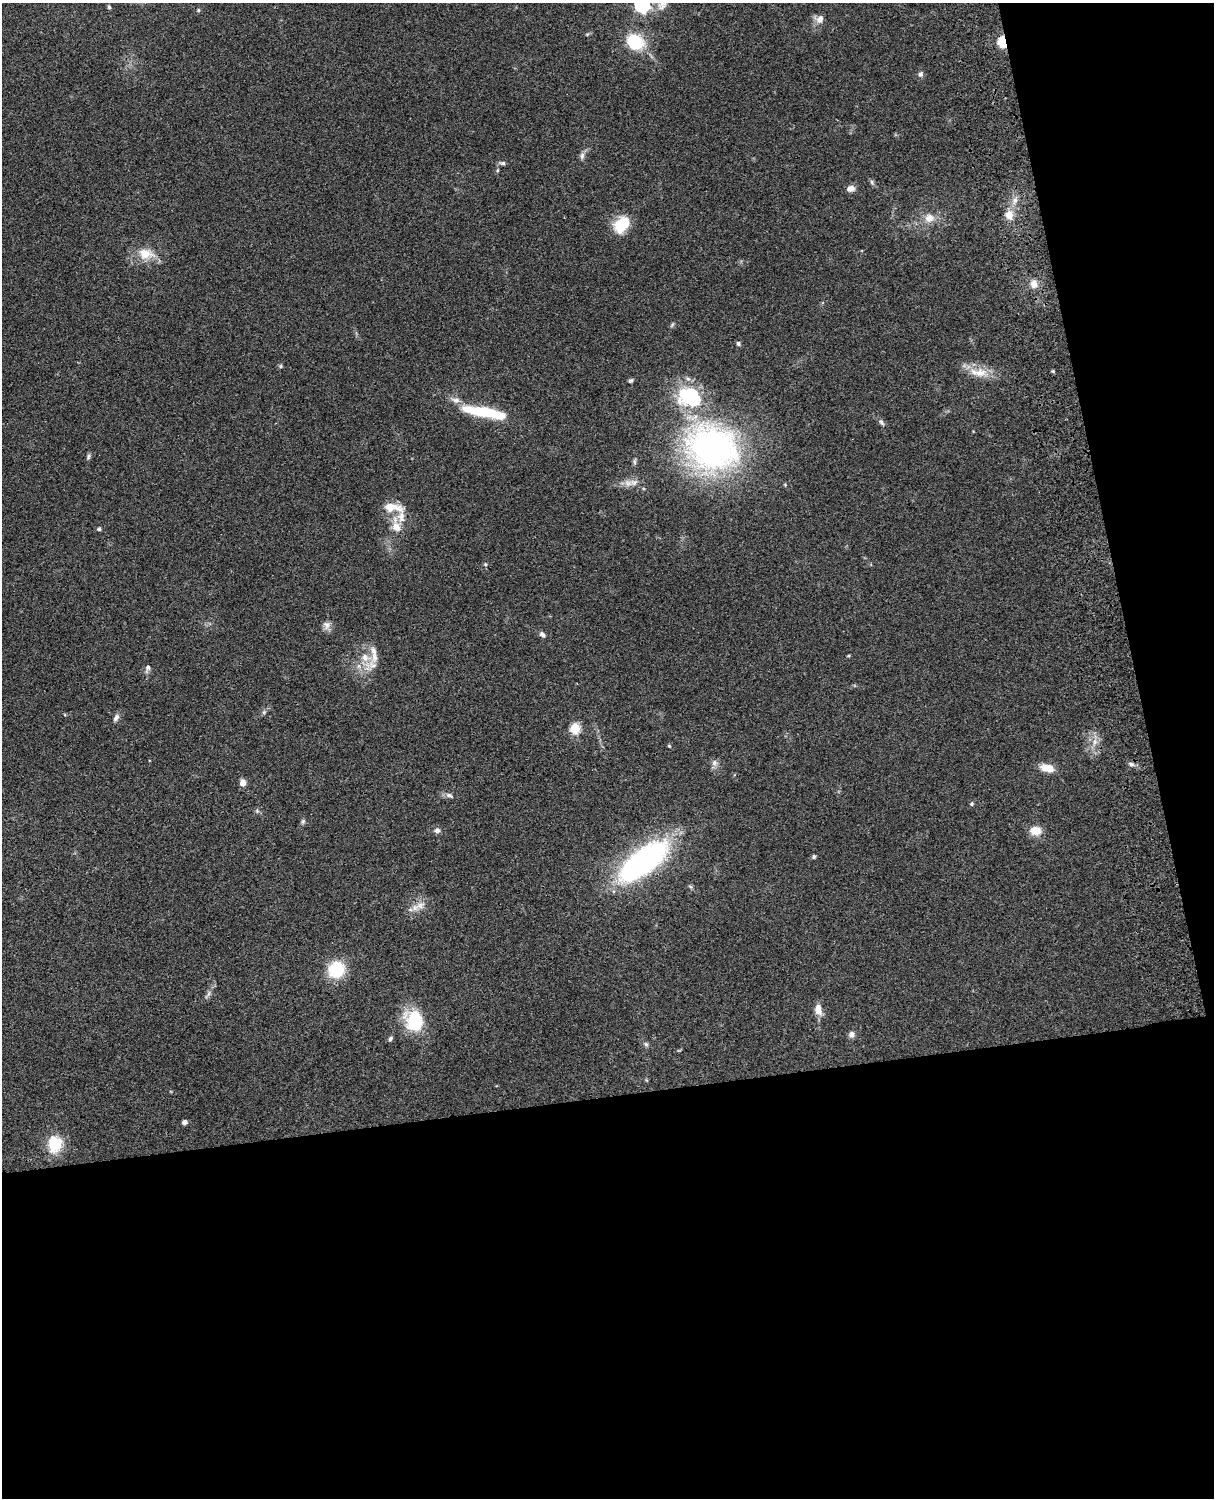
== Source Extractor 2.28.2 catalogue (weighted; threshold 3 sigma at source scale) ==
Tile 12 of 4 x 3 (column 4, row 3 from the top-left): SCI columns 3759-4970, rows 278-1773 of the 5089 x 4929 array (HDU 1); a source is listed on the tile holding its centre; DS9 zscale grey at full resolution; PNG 1216 x 1500 px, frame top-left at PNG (2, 3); no overlay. Shown black and unused: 33% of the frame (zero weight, under 3 of 4 exposures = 6% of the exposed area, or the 3 px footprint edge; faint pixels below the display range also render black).
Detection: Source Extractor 2.28.2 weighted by HDU 2 'WHT'; one run over the whole footprint, this tile lists its part. Background 0.0839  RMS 0.006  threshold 0.0272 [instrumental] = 3 sigma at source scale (4.5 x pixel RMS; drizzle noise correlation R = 1.50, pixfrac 1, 0.05/0.05 arcsec/px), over >= 5 px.
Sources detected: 73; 1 inside a brighter object's white glare — not listed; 6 inside a brighter listed object's ellipse — not listed separately; the other 66 listed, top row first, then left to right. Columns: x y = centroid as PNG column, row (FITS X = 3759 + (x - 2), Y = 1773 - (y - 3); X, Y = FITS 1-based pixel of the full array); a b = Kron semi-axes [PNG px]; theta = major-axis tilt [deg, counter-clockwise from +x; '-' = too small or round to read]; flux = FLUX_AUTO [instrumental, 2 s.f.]
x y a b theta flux
663 3 22 10 58 6.6
642 5 6 6 - 140
109 7 6 4 -73 0.93
198 10 5 4 - 0.69
820 19 11 9 70 3.6
1003 41 5 4 - 58
635 42 19 15 -32 25
920 74 6 5 - 1.9
582 156 10 5 84 2
503 163 8 5 6 1.4
497 170 5 4 - 0.71
851 188 9 7 8 3.6
1015 200 9 6 75 2.7
1009 215 9 8 - 6.6
929 218 12 10 8 6.1
621 224 20 15 50 16
146 254 25 15 -7 12
1034 284 11 10 - 4.4
672 325 7 4 46 0.9
738 344 6 5 - 1.2
280 366 5 5 - 0.83
1053 371 4 4 - 0.7
980 373 21 13 -3 10
688 379 8 6 -26 1.8
631 380 6 4 31 1.1
456 400 13 8 -9 3.5
484 412 38 11 -9 28
881 422 10 5 -55 1.5
712 448 67 56 -22 180
89 456 9 5 63 1.2
633 482 13 8 11 4.4
393 507 29 11 -8 9.5
396 527 14 12 -61 6.9
99 529 4 4 - 1.5
485 564 5 4 - 0.7
327 625 12 10 -89 3.1
542 634 8 6 -42 1.9
848 656 5 3 - 0.54
372 665 26 18 24 11
147 668 13 6 73 2
264 712 6 5 - 1.1
116 718 11 6 61 2.2
575 728 5 5 - 39
1095 742 9 4 72 2
669 746 4 4 - 0.71
714 763 9 7 80 2.5
1131 764 8 5 -20 1.7
1047 768 16 9 -10 8
243 783 8 6 -84 3.6
450 795 11 6 -24 2
972 804 6 5 - 0.87
303 822 8 5 70 1.1
437 830 8 7 - 1.8
1035 831 12 9 -6 8.4
814 856 6 4 90 0.92
643 862 50 19 38 170
420 906 19 9 23 5.9
336 969 20 18 40 21
209 994 9 4 71 1.5
818 1009 14 8 -80 5.1
414 1021 21 17 -68 33
852 1034 8 7 - 2.4
390 1039 8 4 61 1.3
646 1044 7 5 -45 1.2
185 1122 4 4 - 2.6
55 1144 19 16 80 19
Overlapping masked pixels (flux is a lower limit): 2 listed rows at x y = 1003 41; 643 862
Isophote crosses this tile's border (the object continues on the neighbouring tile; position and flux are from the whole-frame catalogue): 2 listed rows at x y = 663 3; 642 5